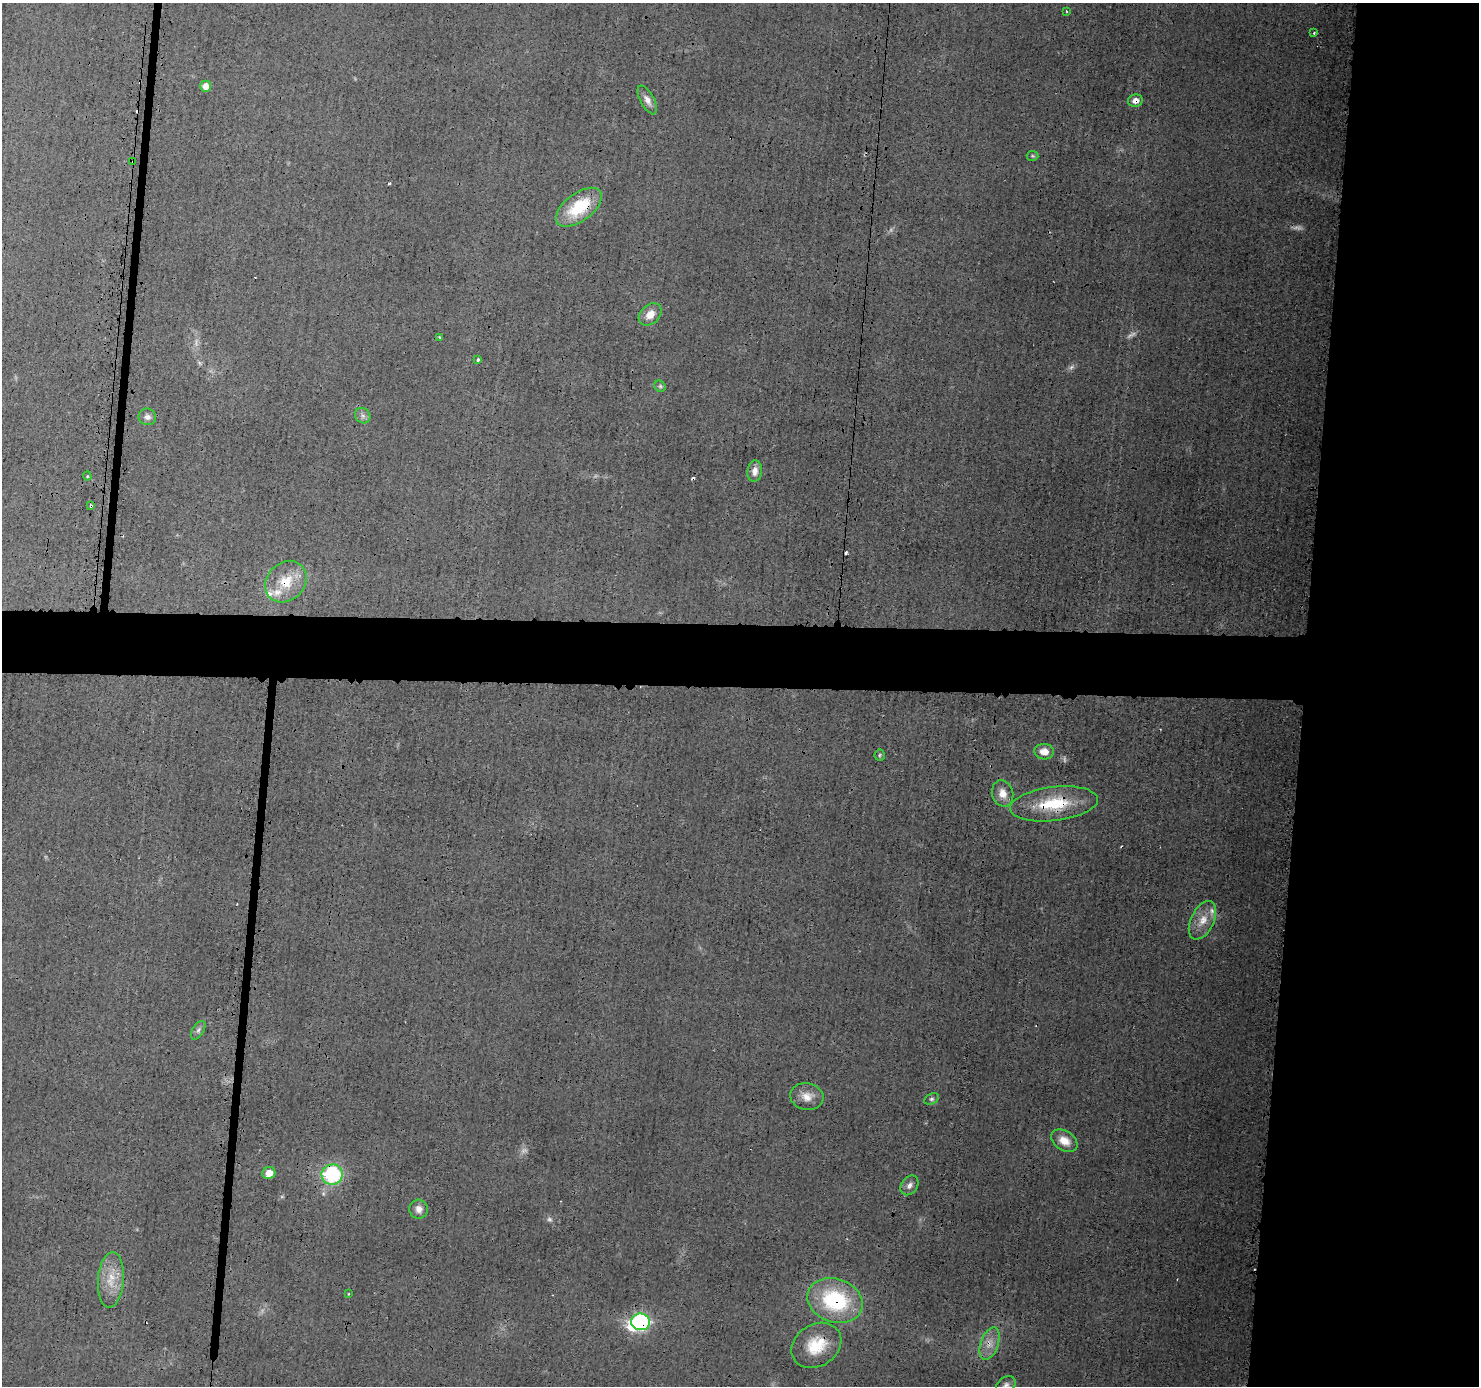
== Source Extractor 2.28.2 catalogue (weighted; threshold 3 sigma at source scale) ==
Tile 6 of 3 x 3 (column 3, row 2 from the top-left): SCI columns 2960-4436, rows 1494-2877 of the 4445 x 4464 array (HDU 1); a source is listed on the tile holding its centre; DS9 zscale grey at full resolution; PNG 1481 x 1388 px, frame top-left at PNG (2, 3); each listed source drawn as its Kron ellipse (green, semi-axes under 4 px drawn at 4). Shown black and unused: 17% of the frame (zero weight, under 3 of 4 exposures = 1% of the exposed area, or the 3 px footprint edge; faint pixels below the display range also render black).
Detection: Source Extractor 2.28.2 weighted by HDU 2 'WHT'; one run over the whole footprint, this tile lists its part. Background 0.0141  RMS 0.0031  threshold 0.0139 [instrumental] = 3 sigma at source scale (4.5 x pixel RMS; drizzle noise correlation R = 1.50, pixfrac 1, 0.05/0.05 arcsec/px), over >= 5 px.
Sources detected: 56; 8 too faint to see at this stretch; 1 inside a brighter object's white glare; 6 cosmic-ray / hot-pixel residue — neither listed nor drawn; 3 inside a brighter listed object's ellipse — not listed separately; the other 38 listed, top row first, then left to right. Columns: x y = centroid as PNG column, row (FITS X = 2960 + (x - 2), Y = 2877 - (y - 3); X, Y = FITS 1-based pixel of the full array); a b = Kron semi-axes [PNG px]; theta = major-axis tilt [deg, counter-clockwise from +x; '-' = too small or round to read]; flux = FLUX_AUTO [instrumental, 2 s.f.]
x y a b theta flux
1067 11 4 2 - 0.28
1314 33 3 2 - 0.31
206 86 5 5 - 2.8
647 100 16 7 -61 2
1135 101 7 6 - 2.2
1033 156 6 5 - 0.45
133 161 3 2 - 0.58
579 207 27 13 37 16
650 314 13 9 42 3.4
439 337 4 2 - 0.22
478 359 3 3 - 0.59
660 386 6 5 - 0.56
363 416 8 7 - 1
147 417 9 8 - 1.3
755 471 11 7 82 2
87 476 4 4 - 0.35
91 506 4 3 - 0.8
286 582 22 18 46 9.7
1044 752 9 8 - 3.3
880 755 5 5 - 0.49
1003 793 13 10 -74 3.2
1054 804 44 17 7 17
1202 920 21 11 64 5
198 1030 10 5 58 0.96
807 1096 17 13 -13 3.7
931 1099 8 5 27 0.74
1064 1141 14 9 -33 4.1
269 1173 6 6 - 3.3
332 1175 10 10 - 27
909 1185 11 8 53 1.6
419 1209 9 9 - 2
111 1280 28 13 86 6.5
348 1294 3 2 - 0.26
835 1300 28 21 -19 30
641 1322 9 8 - 50
989 1344 17 9 70 3.4
816 1345 26 21 33 11
1006 1385 11 7 33 1.4
Overlapping masked pixels (flux is a lower limit): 11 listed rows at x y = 1135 101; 133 161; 579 207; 91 506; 286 582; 1054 804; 332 1175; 835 1300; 641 1322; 989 1344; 816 1345
Isophote crosses this tile's border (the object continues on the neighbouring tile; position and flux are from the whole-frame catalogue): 1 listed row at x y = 1006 1385